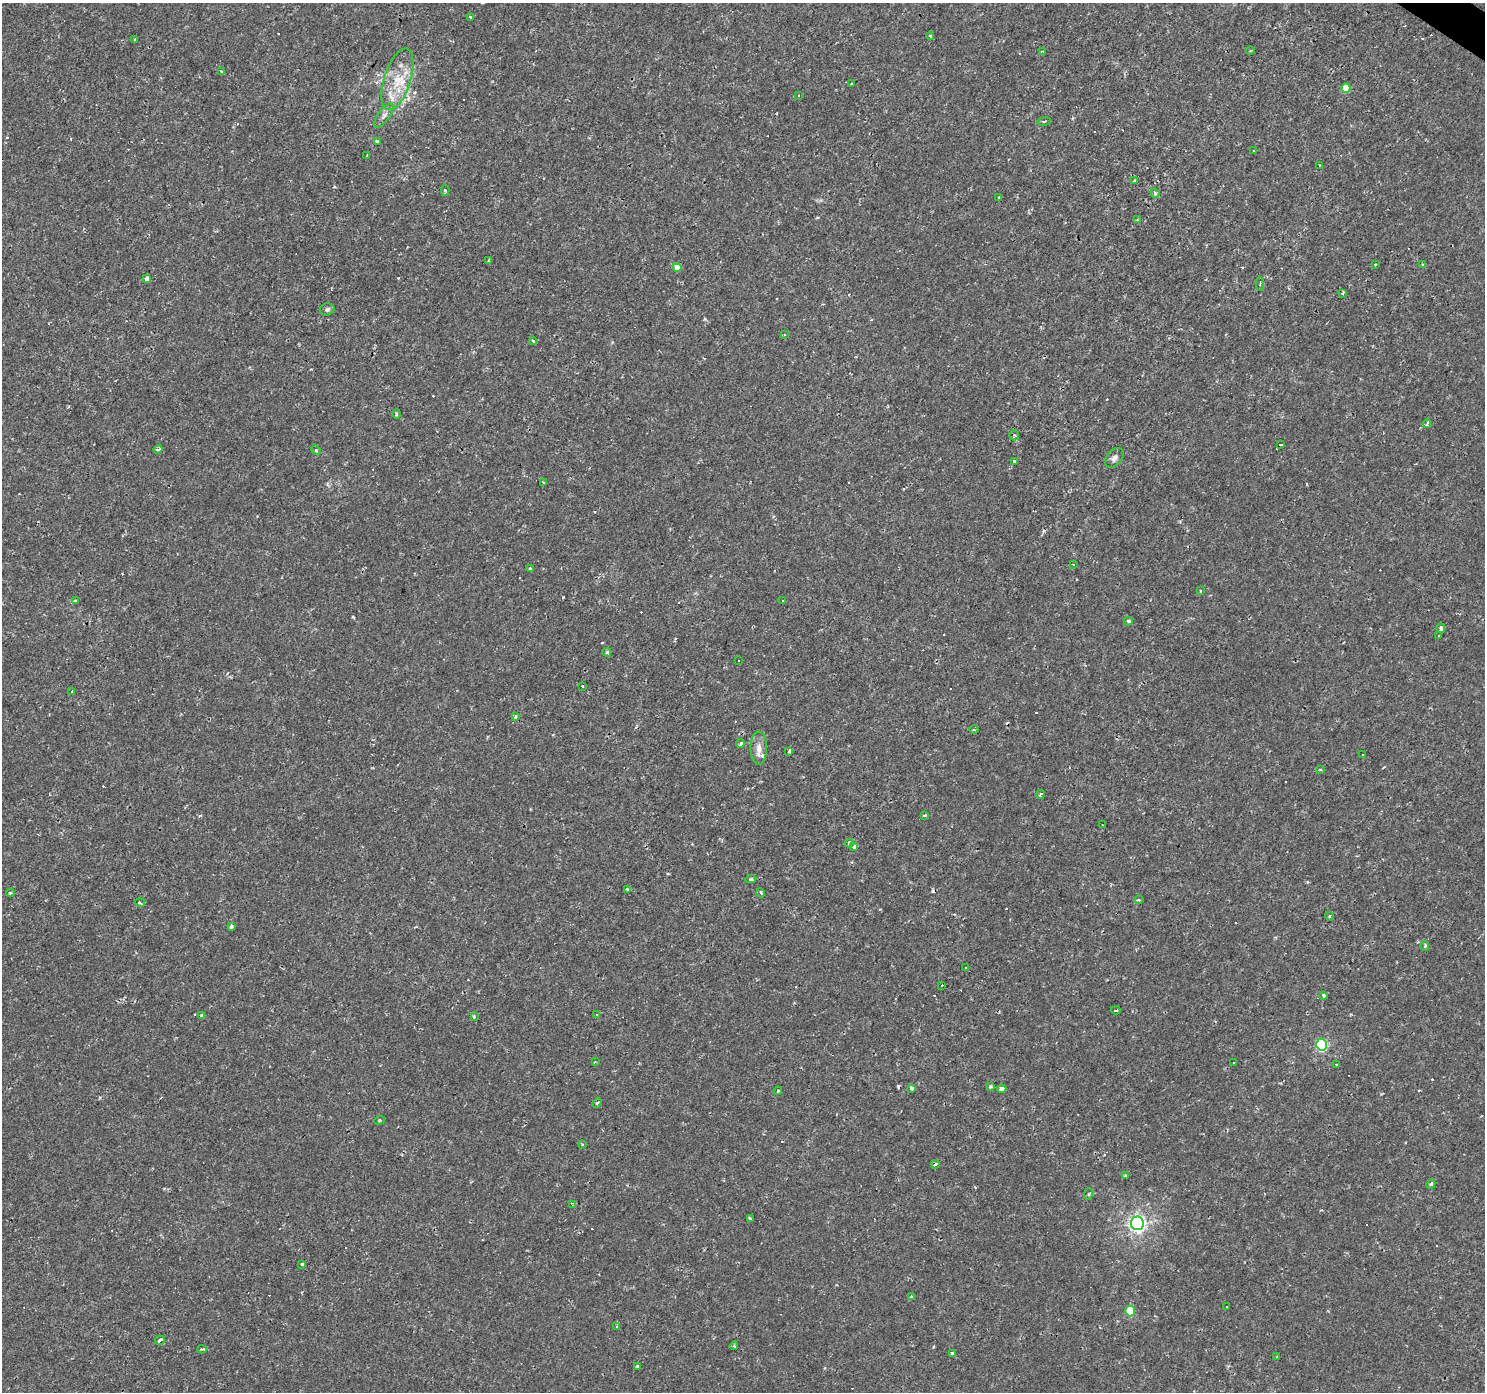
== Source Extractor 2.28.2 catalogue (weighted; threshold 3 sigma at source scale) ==
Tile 10 of 4 x 4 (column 2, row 3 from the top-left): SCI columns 1486-2968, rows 1637-3026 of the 5934 x 5985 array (HDU 1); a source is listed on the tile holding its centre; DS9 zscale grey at full resolution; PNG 1487 x 1394 px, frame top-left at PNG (2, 3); each listed source drawn as its Kron ellipse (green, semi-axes under 4 px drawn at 4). Shown black and unused: <1% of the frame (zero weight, under 2 of 3 exposures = <1% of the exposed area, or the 3 px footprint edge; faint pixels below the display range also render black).
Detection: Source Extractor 2.28.2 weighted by HDU 2 'WHT'; one run over the whole footprint, this tile lists its part. Background 0.00108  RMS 0.0015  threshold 0.00681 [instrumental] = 3 sigma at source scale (4.5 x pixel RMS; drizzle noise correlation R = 1.50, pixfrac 1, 0.0396/0.0396 arcsec/px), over >= 5 px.
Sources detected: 180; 69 cosmic-ray / hot-pixel residue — neither listed nor drawn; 2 inside a brighter listed object's ellipse — not listed separately; the other 109 listed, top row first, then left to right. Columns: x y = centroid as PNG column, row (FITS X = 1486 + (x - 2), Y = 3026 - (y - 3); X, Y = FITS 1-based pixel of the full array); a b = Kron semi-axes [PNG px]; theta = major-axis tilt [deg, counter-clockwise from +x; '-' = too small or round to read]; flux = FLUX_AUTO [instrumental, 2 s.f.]
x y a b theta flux
471 17 4 3 - 0.65
930 36 4 3 - 0.18
135 39 3 3 - 0.54
1043 51 4 3 - 0.28
1250 51 4 3 - 0.12
222 71 3 3 - 0.31
397 79 32 13 72 4.5
851 84 3 2 - 0.15
1346 88 4 4 - 2.6
798 95 3 2 - 0.18
384 116 14 6 55 0.71
1044 121 6 3 11 0.21
377 141 4 3 - 2.1
1254 151 2 2 - 0.11
367 155 2 2 - 0.15
1319 165 2 2 - 0.13
1135 180 4 3 - 0.26
445 191 5 3 - 0.52
1155 193 5 4 - 0.39
999 197 4 3 - 0.13
1137 219 3 3 - 0.2
489 260 4 3 - 0.16
1375 264 3 3 - 0.58
1423 265 4 3 - 0.24
677 267 4 4 - 1.9
147 279 4 4 - 1.2
1260 284 6 3 88 0.3
1343 294 3 3 - 0.47
327 309 7 6 - 0.41
785 334 3 3 - 0.18
533 341 4 2 - 0.17
397 414 4 3 - 0.21
1427 424 4 3 - 1.1
1014 435 5 5 - 0.34
1280 444 4 3 - 230
158 449 4 3 - 0.46
316 450 5 4 - 0.18
1114 458 11 7 50 0.71
1014 461 3 3 - 0.59
543 482 3 3 - 0.55
1073 564 3 3 - 0.15
530 569 3 3 - 1.1
1201 591 4 2 - 0.14
783 600 3 2 - 0.18
75 601 4 3 - 0.48
1128 621 4 3 - 0.25
1441 628 5 4 - 0.37
1439 636 3 2 - 0.098
607 652 4 3 - 0.29
738 660 3 3 - 0.86
583 686 3 2 - 0.17
72 691 3 2 - 0.33
515 716 3 3 - 2.6
974 730 4 3 - 0.13
740 744 4 3 - 0.66
759 748 16 8 -90 1.2
789 751 4 3 - 0.94
1362 755 3 3 - 0.33
1321 770 3 2 - 0.14
1040 795 4 3 - 0.38
924 815 3 3 - 0.21
1102 825 2 2 - 0.11
849 843 4 4 - 0.42
854 847 4 3 - 1
751 879 5 3 - 0.29
627 889 4 3 - 0.24
10 893 4 4 - 0.19
761 893 5 3 - 0.15
1139 900 4 4 - 0.19
140 903 5 3 - 0.23
1329 916 4 3 - 0.15
231 926 4 3 - 0.33
1425 946 5 3 - 0.32
966 967 3 2 - 0.22
942 985 4 3 - 40
1323 995 3 3 - 0.74
1116 1010 5 3 - 0.39
597 1014 3 2 - 0.24
201 1015 3 3 - 1.1
474 1017 3 3 - 0.26
1321 1045 6 5 - 14
595 1062 3 2 - 0.11
1234 1062 3 3 - 0.3
1337 1065 3 3 - 0.4
991 1087 3 3 - 0.31
912 1088 3 3 - 0.83
1002 1089 4 3 - 1.6
778 1091 4 3 - 0.21
597 1103 5 3 - 0.21
379 1120 5 4 - 0.18
582 1144 3 3 - 0.15
935 1164 4 2 - 0.27
1125 1175 3 3 - 0.53
1431 1184 5 3 - 0.31
1088 1194 6 3 69 0.2
573 1205 4 3 - 0.3
750 1218 4 3 - 0.22
1137 1223 7 6 - 49
302 1264 3 3 - 0.27
912 1297 3 3 - 1.1
1227 1306 3 3 - 0.39
1130 1311 5 5 - 5.5
617 1326 3 3 - 0.19
160 1340 5 3 - 1.4
734 1346 4 4 - 0.18
202 1349 4 3 - 0.39
952 1354 4 4 - 1.1
1277 1357 3 3 - 0.17
637 1366 3 2 - 0.17
Unlisted compact peaks at least as high as the median listed source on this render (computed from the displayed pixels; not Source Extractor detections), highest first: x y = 353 617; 563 597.